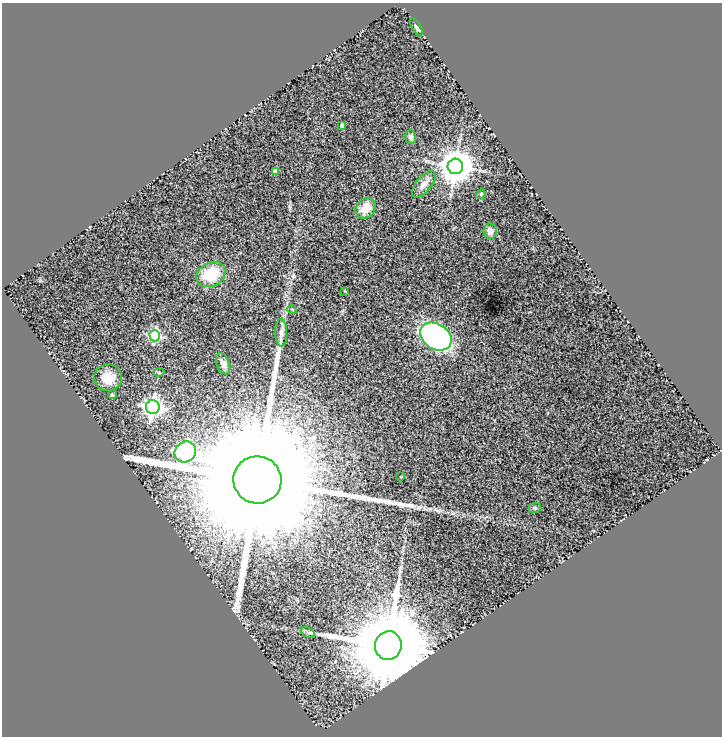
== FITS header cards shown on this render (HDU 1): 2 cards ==
NAXIS1  =                  720
NAXIS2  =                  734

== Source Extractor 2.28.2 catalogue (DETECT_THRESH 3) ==
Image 720 x 734 px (HDU 1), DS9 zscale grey, 1 PNG px = 1 image px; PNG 724 x 738 px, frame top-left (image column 1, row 734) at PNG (2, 3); each listed source drawn as its Kron ellipse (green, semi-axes under 4 px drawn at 4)
Background 2.23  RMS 0.34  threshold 1.03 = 3 sigma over >= 5 px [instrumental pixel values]
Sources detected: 26; all 26 listed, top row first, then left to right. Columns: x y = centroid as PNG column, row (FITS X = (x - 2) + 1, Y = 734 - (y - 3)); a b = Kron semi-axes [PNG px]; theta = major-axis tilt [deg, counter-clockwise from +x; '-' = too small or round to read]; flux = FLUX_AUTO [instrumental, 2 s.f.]
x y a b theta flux
417 27 10 4 -58 4.3e+01
342 125 4 3 - 9.2e+01
411 137 7 5 89 6.0e+01
455 166 8 7 - 5.2e+04
275 171 4 4 - 2.3e+02
424 184 16 7 50 1.8e+02
481 194 5 4 - 2.3e+01
366 208 11 9 47 3.6e+02
490 231 7 6 - 1.6e+02
211 274 15 11 29 7.9e+02
345 291 3 3 - 1.7e+01
292 309 5 3 - 2.1e+01
281 333 14 6 -88 9.7e+01
155 336 6 5 - 3.2e+03
436 337 17 12 -32 5.8e+03
223 364 11 6 -68 1.0e+02
159 372 5 4 - 2.8e+01
108 378 14 13 - 3.2e+02
112 395 3 3 - 5.3e+01
153 407 7 7 - 1.3e+04
185 452 11 10 - 9.7e+03
401 477 3 2 - 2.4e+01
257 480 24 23 - 1.5e+06
535 508 6 5 - 3.4e+01
308 632 7 4 -26 4.2e+01
388 645 14 13 - 4.6e+05